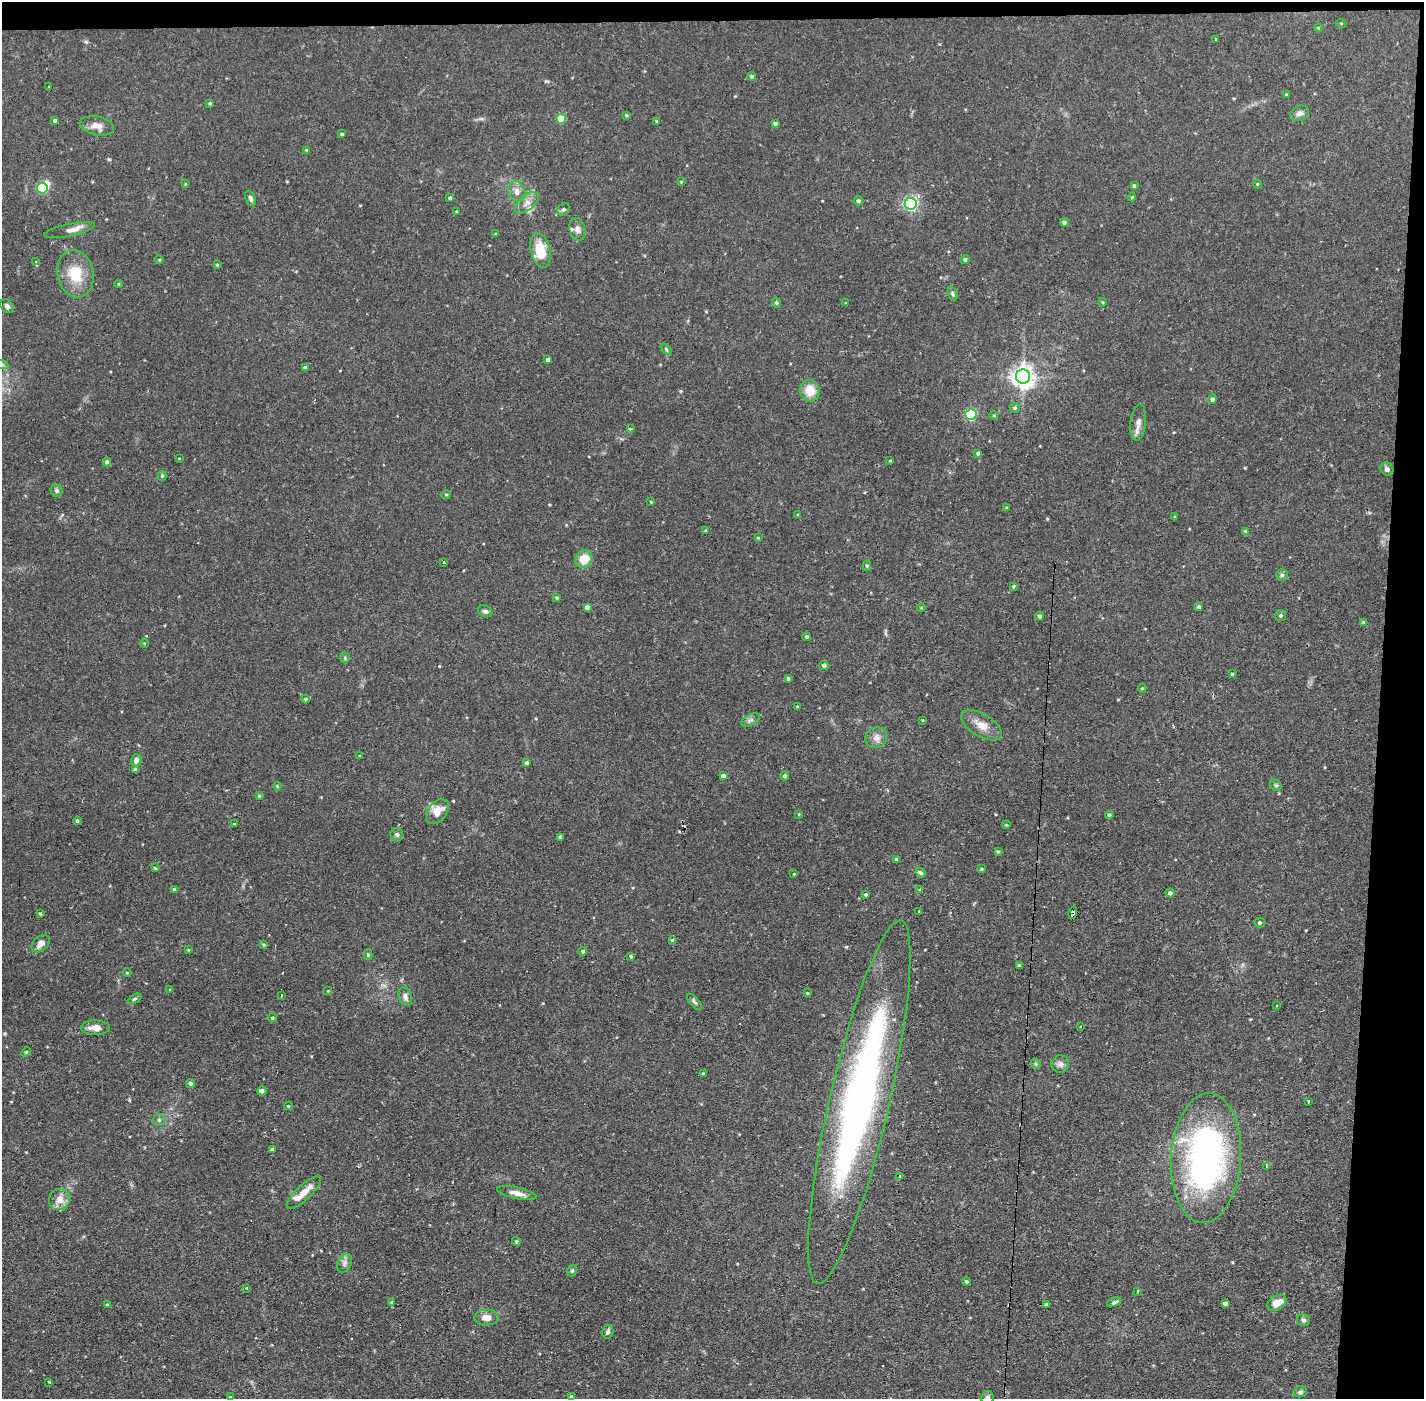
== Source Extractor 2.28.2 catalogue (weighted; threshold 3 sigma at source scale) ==
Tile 3 of 3 x 3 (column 3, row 1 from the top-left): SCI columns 2846-4267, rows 2849-4245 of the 4267 x 4299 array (HDU 1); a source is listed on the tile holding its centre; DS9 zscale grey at full resolution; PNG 1426 x 1401 px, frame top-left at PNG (2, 2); each listed source drawn as its Kron ellipse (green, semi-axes under 4 px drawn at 4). Shown black and unused: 5% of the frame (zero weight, under 2 of 3 exposures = <1% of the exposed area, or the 3 px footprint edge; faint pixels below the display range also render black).
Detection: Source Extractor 2.28.2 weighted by HDU 2 'WHT'; one run over the whole footprint, this tile lists its part. Background 0.107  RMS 0.0065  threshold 0.0291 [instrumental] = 3 sigma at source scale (4.5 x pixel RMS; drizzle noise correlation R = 1.50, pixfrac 1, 0.05/0.05 arcsec/px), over >= 5 px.
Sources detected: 196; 3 inside a brighter object's white glare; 2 cosmic-ray / hot-pixel residue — neither listed nor drawn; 4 inside a brighter listed object's ellipse — not listed separately; the other 187 listed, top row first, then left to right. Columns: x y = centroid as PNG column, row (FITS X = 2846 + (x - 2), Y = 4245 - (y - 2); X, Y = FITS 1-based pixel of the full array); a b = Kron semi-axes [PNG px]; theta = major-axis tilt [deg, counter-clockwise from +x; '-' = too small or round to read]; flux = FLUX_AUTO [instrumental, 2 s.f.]
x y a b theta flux
1341 23 5 3 - 0.57
1318 28 4 3 - 0.64
1216 39 4 2 - 0.48
752 76 4 4 - 0.97
49 87 2 2 - 0.73
1286 95 3 3 - 0.66
210 103 3 3 - 0.93
1299 113 10 7 21 2.7
626 115 4 3 - 0.73
561 119 5 5 - 19
55 120 4 3 - 1.4
657 121 4 3 - 0.9
775 123 4 3 - 1.6
97 126 17 9 -12 5.5
342 134 3 3 - 0.86
306 150 4 4 - 0.65
681 182 3 3 - 0.54
185 184 3 3 - 0.49
1257 184 4 4 - 0.65
1134 186 4 3 - 1
42 188 5 5 - 47
517 191 11 8 -68 3.9
1132 197 4 3 - 0.54
250 198 8 5 -68 1.6
450 198 4 3 - 1.5
858 201 5 4 - 1.3
527 203 14 7 39 4.2
911 204 6 6 - 130
563 209 7 5 33 1.3
457 212 3 3 - 0.77
1064 222 4 4 - 1.5
577 229 11 8 -77 2.8
70 230 26 6 12 4.3
495 234 4 3 - 0.62
540 250 18 9 -76 16
965 259 4 4 - 1.1
159 260 4 3 - 0.72
36 261 4 2 - 0.5
217 265 3 3 - 0.61
75 274 24 18 -79 18
119 284 4 3 - 0.61
952 294 7 4 -69 1.1
1102 302 4 3 - 0.5
776 303 5 4 - 0.82
846 303 3 3 - 0.51
7 306 8 5 -47 1.9
666 349 6 4 -46 0.94
548 360 4 4 - 2.2
2 365 7 4 -20 1.2
306 368 4 4 - 2.7
1023 376 7 7 - 480
810 391 11 10 - 10
1212 399 5 4 - 1.6
1015 408 5 4 - 1.1
971 415 5 5 - 59
994 415 5 3 - 0.61
1138 422 18 8 84 4.3
630 429 4 4 - 0.67
978 453 4 4 - 1.2
179 458 3 2 - 0.41
890 461 4 3 - 0.53
107 462 4 4 - 1.9
1387 469 7 6 - 1.9
162 476 5 4 - 0.99
57 491 6 5 - 1.3
446 495 4 4 - 0.77
651 502 3 3 - 0.6
1006 508 4 3 - 0.65
798 515 4 3 - 0.59
1175 517 4 3 - 0.64
706 531 4 4 - 1
1245 531 4 4 - 0.7
758 538 4 3 - 0.59
584 559 9 8 - 11
444 563 4 3 - 0.63
867 566 5 4 - 0.94
1282 575 6 6 - 1.4
1014 586 4 4 - 0.84
557 598 3 3 - 0.84
587 607 4 4 - 3.1
1199 607 4 3 - 1.5
921 608 4 3 - 0.44
485 611 7 5 -25 1.5
1040 616 4 4 - 1.7
1281 616 5 5 - 1.2
1363 622 4 3 - 0.83
806 637 4 4 - 1.4
144 643 4 3 - 0.54
345 658 5 5 - 0.9
824 665 5 4 - 2
1232 674 3 3 - 0.74
788 679 4 3 - 0.92
1142 688 4 4 - 0.65
305 699 4 3 - 1
797 707 3 2 - 0.54
750 720 10 5 26 1.9
923 720 3 3 - 0.55
981 725 23 11 -31 8
876 738 11 10 - 4
360 756 4 2 - 0.52
136 760 6 5 - 3.2
527 763 4 3 - 1.1
136 770 4 4 - 2.4
723 776 4 4 - 3.1
785 776 4 4 - 1.6
1276 785 6 5 - 0.95
277 786 4 4 - 0.7
259 796 4 3 - 0.76
437 812 14 9 50 9
799 814 4 2 - 0.48
1109 815 4 4 - 1.3
77 821 4 4 - 1.4
234 824 4 3 - 0.54
1006 825 4 3 - 0.65
397 835 6 6 - 1.6
560 837 4 4 - 2
998 851 4 3 - 0.73
896 859 3 3 - 1.6
155 868 4 3 - 0.76
982 869 4 3 - 0.68
921 872 5 4 - 1.7
794 874 4 3 - 0.47
175 889 4 3 - 1.5
920 890 4 3 - 2.8
1170 893 4 4 - 1.9
866 894 3 3 - 1.2
919 911 2 2 - 0.5
1073 913 6 3 74 2.2
40 914 3 3 - 0.85
1260 923 5 5 - 1.1
672 940 4 3 - 0.82
41 944 10 7 42 3.9
264 945 4 4 - 0.86
188 950 4 4 - 0.58
583 951 4 4 - 1.3
368 955 5 4 - 1.2
631 956 4 4 - 0.92
1019 966 3 3 - 1.4
127 973 4 4 - 0.66
170 990 3 3 - 0.49
328 991 4 3 - 0.47
807 993 4 4 - 0.53
281 995 3 3 - 1.2
405 996 10 6 -71 2.7
134 999 7 4 28 1
694 1002 10 4 -48 1.4
1276 1006 3 2 - 0.63
272 1018 5 4 - 1.1
1080 1027 2 2 - 0.88
95 1028 14 7 -1 5.5
26 1052 5 4 - 0.74
1036 1064 5 4 - 0.81
1060 1064 9 9 - 2.7
703 1074 4 3 - 0.82
190 1083 4 4 - 1.6
262 1091 4 4 - 2.4
1308 1101 3 3 - 1.6
859 1102 186 30 77 320
288 1106 4 3 - 0.88
159 1120 6 6 - 1.2
273 1149 4 3 - 1.1
1206 1158 65 35 86 180
1266 1167 4 3 - 1.1
900 1177 4 3 - 1.3
304 1192 22 7 43 7.8
517 1193 20 6 -12 4.3
59 1200 11 10 - 5.7
516 1241 4 4 - 1.1
345 1263 10 7 66 2.5
572 1270 6 4 61 1.2
966 1281 4 4 - 0.91
247 1288 3 3 - 1.9
1138 1291 3 2 - 0.73
392 1302 4 4 - 1
1114 1302 7 4 25 1.4
1225 1303 4 4 - 2.1
1277 1303 10 7 28 7.1
108 1305 3 3 - 1.1
1046 1305 3 3 - 1.1
486 1317 12 8 2 5.5
1303 1320 7 6 - 1.5
608 1332 7 5 74 1.5
49 1382 3 2 - 0.59
1300 1392 7 5 16 1.4
230 1397 4 4 - 0.55
572 1397 4 4 - 1.6
987 1398 6 6 - 2.4
Overlapping masked pixels (flux is a lower limit): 1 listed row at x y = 1073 913
Isophote crosses this tile's border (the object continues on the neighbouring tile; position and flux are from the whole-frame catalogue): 3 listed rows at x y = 2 365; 572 1397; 987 1398